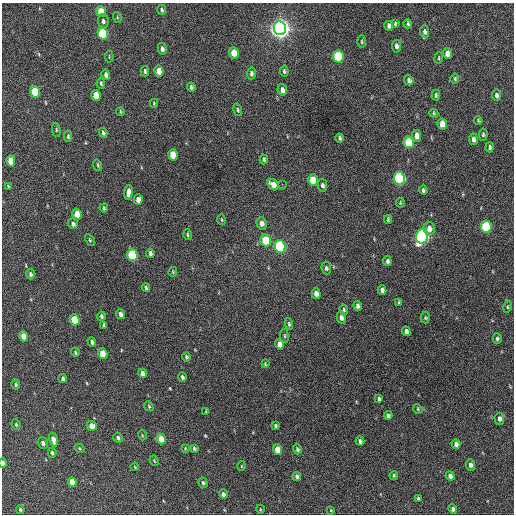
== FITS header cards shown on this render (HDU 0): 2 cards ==
NAXIS1  =                  512 / Axis length
NAXIS2  =                  512 / Axis length

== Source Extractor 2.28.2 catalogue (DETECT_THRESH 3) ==
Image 512 x 512 px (HDU 0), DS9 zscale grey, 1 PNG px = 1 image px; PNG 516 x 516 px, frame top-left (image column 1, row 512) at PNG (2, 3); each listed source drawn as its Kron ellipse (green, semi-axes under 4 px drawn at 4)
Background 289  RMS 17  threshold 50.1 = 3 sigma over >= 5 px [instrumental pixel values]
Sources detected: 146; all 146 listed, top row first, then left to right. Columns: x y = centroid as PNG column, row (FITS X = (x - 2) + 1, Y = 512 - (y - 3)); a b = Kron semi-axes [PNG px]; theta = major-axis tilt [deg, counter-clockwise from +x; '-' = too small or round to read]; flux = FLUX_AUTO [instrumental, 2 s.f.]
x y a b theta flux
162 10 5 4 - 2100
101 11 6 4 -74 22000
117 17 5 3 - 1200
103 21 7 5 -83 2600
395 24 4 3 - 1400
408 24 4 4 - 1800
389 26 5 4 - 3600
280 28 7 6 - 870000
425 32 6 4 -82 3700
103 33 6 5 - 77000
361 42 6 3 90 1400
396 46 6 4 -81 3900
162 49 6 4 -77 3500
234 53 6 5 - 13000
448 54 5 4 - 11000
338 56 6 5 - 73000
109 57 6 2 -85 920
439 58 5 3 - 1100
145 71 5 3 - 2300
159 71 5 4 - 12000
284 71 5 4 - 2100
251 73 6 4 87 2600
106 75 5 4 - 3600
455 79 5 4 - 1500
409 80 5 4 - 2900
101 83 5 4 - 1800
191 87 4 3 - 2200
282 90 6 4 -79 6000
35 92 6 4 -74 40000
96 95 6 4 -73 24000
436 95 5 3 - 1600
496 95 5 4 - 3000
154 103 4 3 - 930
238 110 6 4 -74 1600
120 112 4 3 - 1200
434 113 5 4 - 1400
478 121 4 3 - 1300
442 124 6 4 -83 14000
56 130 7 3 -82 1400
103 133 5 3 - 2200
483 135 6 4 83 1700
68 136 5 3 - 1500
417 136 6 4 -82 8600
340 138 4 3 - 2100
473 139 6 4 -82 4100
409 142 6 5 - 44000
490 147 5 3 - 2200
173 155 6 4 -77 20000
264 159 5 4 - 1900
11 161 5 4 - 16000
98 165 6 3 -71 1400
399 178 6 5 - 190000
313 180 6 5 - 24000
282 184 3 2 - 2500
273 185 6 5 - 9000
322 185 6 4 -78 2800
8 186 4 2 - 1000
423 190 4 3 - 2300
128 192 7 4 84 7200
138 200 5 4 - 6000
400 203 5 3 - 1200
104 208 4 3 - 1400
77 214 5 4 - 14000
388 219 4 3 - 1500
221 220 5 2 - 880
262 223 6 5 - 4900
73 224 5 5 - 3000
486 227 6 5 - 100000
429 229 7 5 -86 7300
188 235 5 3 - 1500
422 236 7 6 - 330000
90 240 6 4 -60 1400
266 240 6 5 - 44000
280 246 6 5 - 130000
150 253 5 3 - 3300
132 255 6 5 - 99000
387 261 5 4 - 2700
326 268 6 4 -83 2400
173 272 5 3 - 1200
30 274 5 4 - 2600
146 288 4 3 - 1700
382 290 5 4 - 3200
316 293 5 4 - 6800
399 302 4 3 - 1100
358 306 5 4 - 3600
507 307 6 4 77 1500
344 310 5 3 - 1500
121 314 5 4 - 4100
101 316 4 3 - 1900
341 318 6 4 -75 4000
425 318 6 4 -89 1700
75 320 5 4 - 37000
289 324 6 3 -80 1900
104 325 4 3 - 1900
406 331 5 4 - 4000
23 336 5 4 - 11000
284 336 7 3 -82 1400
497 338 5 4 - 2100
92 342 4 3 - 2800
280 344 5 4 - 7200
75 352 4 3 - 1600
103 354 5 4 - 25000
186 357 4 4 - 1700
265 364 4 3 - 1100
142 373 4 4 - 5100
182 377 5 3 - 2100
63 379 4 3 - 2600
16 384 5 4 - 1500
379 399 4 3 - 2200
149 406 5 4 - 1500
418 409 5 4 - 1300
206 411 3 2 - 720
388 415 4 4 - 2400
499 419 6 5 - 3900
16 424 5 3 - 1400
275 425 3 3 - 1800
92 426 5 4 - 9600
142 435 5 3 - 960
118 438 5 4 - 2600
161 439 5 4 - 14000
53 440 7 4 -76 7100
360 441 4 3 - 2200
43 443 6 5 - 3400
456 444 5 4 - 4900
79 448 5 3 - 1100
185 448 4 3 - 1100
194 448 4 3 - 1900
297 449 5 4 - 2200
278 450 5 4 - 18000
52 453 5 3 - 2400
154 461 5 3 - 930
3 463 4 3 - 4700
470 465 6 4 -84 4500
242 466 5 3 - 860
135 467 4 3 - 960
394 475 4 3 - 1400
297 476 4 4 - 3000
450 476 4 4 - 4700
72 482 5 4 - 16000
203 483 5 4 - 2200
223 494 5 4 - 3400
418 498 3 3 - 1900
20 509 4 3 - 1800
260 509 4 3 - 790
453 509 4 4 - 4200
331 510 4 3 - 930
At the frame edge (FLAGS 8, measured only in part): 1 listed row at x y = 3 463